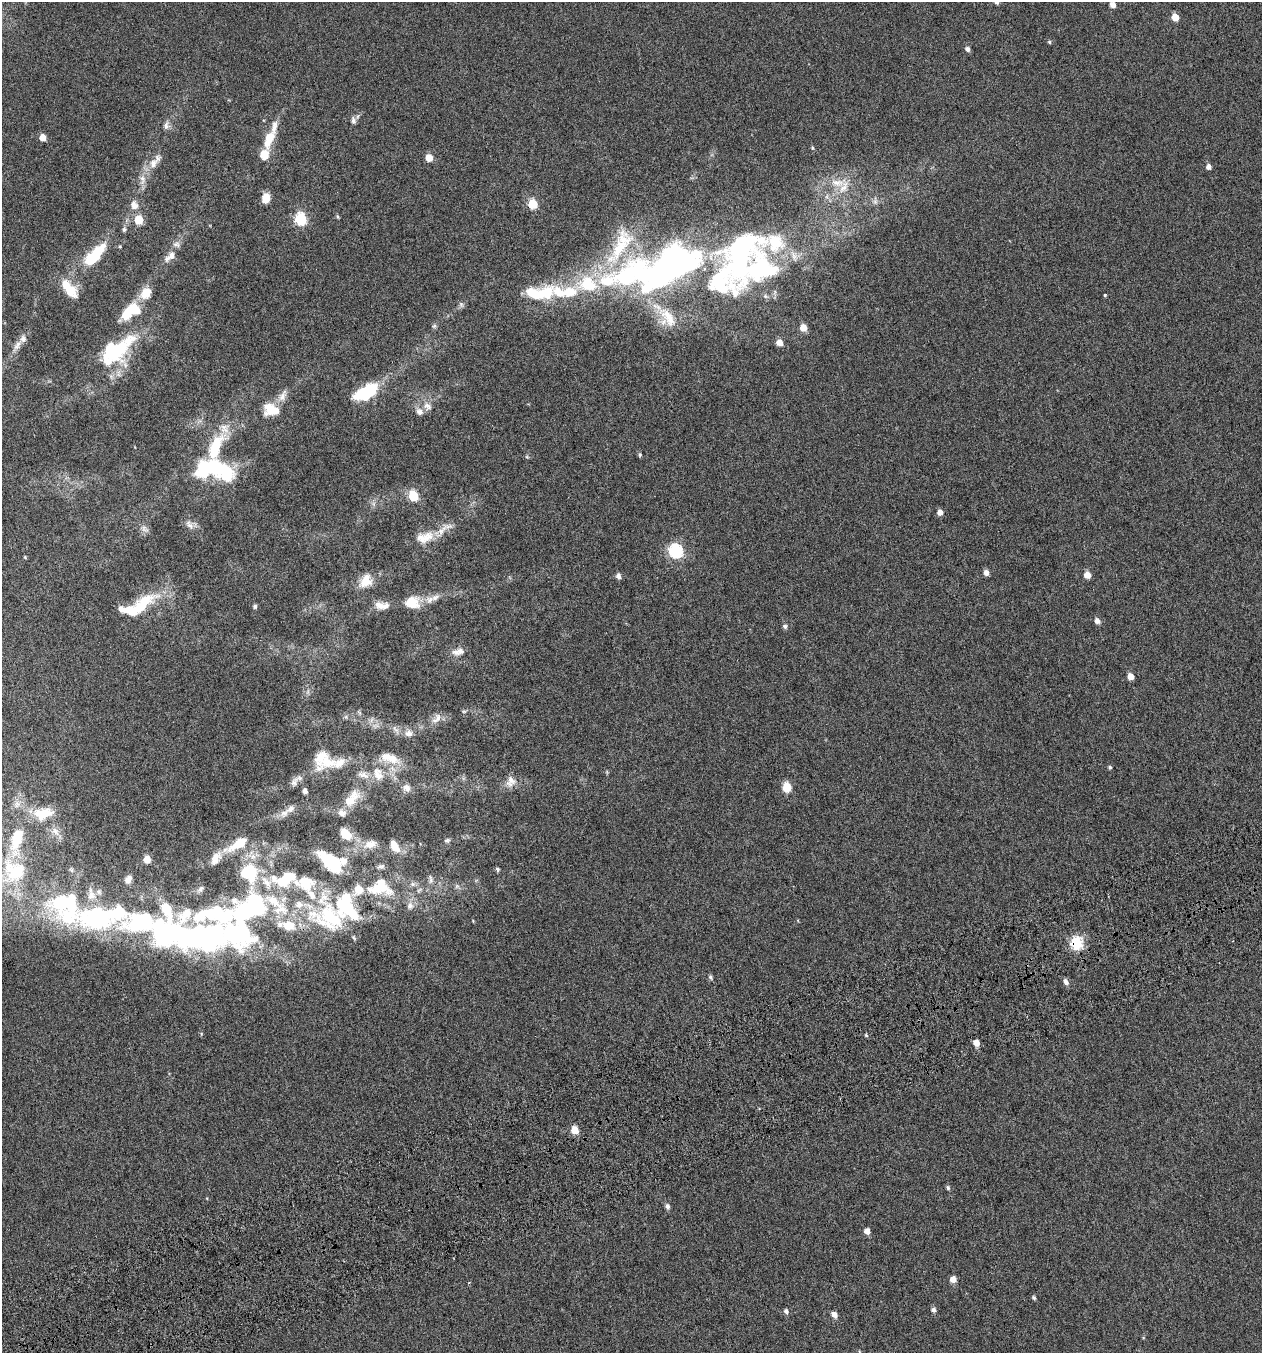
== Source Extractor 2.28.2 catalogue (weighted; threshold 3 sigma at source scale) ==
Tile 7 of 4 x 4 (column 3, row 2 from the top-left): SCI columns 2611-3870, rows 2753-4103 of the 5271 x 5511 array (HDU 1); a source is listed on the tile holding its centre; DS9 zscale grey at full resolution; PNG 1264 x 1355 px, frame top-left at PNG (2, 2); no overlay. Shown black and unused: <1% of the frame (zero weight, under 4 of 7 exposures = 3% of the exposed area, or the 3 px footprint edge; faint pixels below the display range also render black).
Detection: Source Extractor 2.28.2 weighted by HDU 2 'WHT'; one run over the whole footprint, this tile lists its part. Background -1.89e-04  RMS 0.0033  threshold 0.0137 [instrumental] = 3 sigma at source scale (4.09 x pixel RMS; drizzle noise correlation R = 1.36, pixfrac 0.8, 0.0396/0.0396 arcsec/px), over >= 5 px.
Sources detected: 171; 1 too faint to see at this stretch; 11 inside a brighter object's white glare — not listed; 41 inside a brighter listed object's ellipse — not listed separately; the other 118 listed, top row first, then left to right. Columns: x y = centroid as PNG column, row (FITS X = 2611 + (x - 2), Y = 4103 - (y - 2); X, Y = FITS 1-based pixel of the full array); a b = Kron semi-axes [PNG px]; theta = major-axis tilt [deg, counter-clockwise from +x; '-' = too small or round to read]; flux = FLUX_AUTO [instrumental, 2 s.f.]
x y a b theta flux
996 2 5 5 - 0.9
1113 4 5 5 - 2.2
1175 17 5 5 - 5.2
1049 42 5 4 - 0.42
967 49 6 5 - 1
353 120 11 7 -83 1.1
166 126 11 6 82 1.2
43 137 5 5 - 3.9
268 139 24 11 68 6.2
812 148 5 4 - 0.42
429 158 5 5 - 5.1
153 163 17 10 55 3.4
1208 167 5 5 - 1.4
142 179 15 8 -86 2.3
837 183 25 11 3 5.7
266 198 9 7 80 4.1
875 201 8 6 -90 0.94
532 204 5 5 - 16
134 205 13 10 -66 2.3
337 217 5 4 - 0.42
300 219 6 6 - 33
139 220 5 5 - 12
124 229 7 6 - 0.7
620 246 66 22 61 23
94 255 34 13 47 13
741 255 79 38 76 55
170 257 19 9 40 2.6
678 263 59 40 2 84
69 289 25 11 -50 6.8
569 292 23 15 15 8.6
534 294 24 12 -21 8
1105 295 3 3 - 0.47
128 312 28 11 52 7.7
668 317 37 15 -54 8.7
434 326 6 6 - 0.58
803 328 5 5 - 4.1
779 342 5 4 - 3
17 345 16 7 56 2
116 351 45 23 38 28
369 390 23 13 52 13
283 396 19 9 62 2.5
427 406 14 10 -34 2.3
271 410 21 15 -11 6.6
215 448 47 16 68 17
640 455 5 5 - 0.51
216 467 24 19 -3 18
413 496 6 5 - 16
940 512 5 5 - 2.1
189 525 15 7 -49 1.8
145 529 12 7 -45 1.4
425 537 28 13 16 6
675 551 6 6 - 53
986 572 5 5 - 1.7
1087 575 5 5 - 3.3
618 576 6 5 - 1.3
366 581 19 14 50 4.9
412 602 19 15 0 5.7
143 603 42 16 39 12
255 606 5 5 - 0.69
380 606 15 9 -23 2.5
1097 621 6 5 - 1.6
785 626 6 6 - 0.74
458 652 18 8 9 2.3
1130 676 5 4 - 3.1
359 712 9 3 -45 0.47
346 717 6 4 -72 0.48
436 718 18 9 52 2.3
395 729 15 5 -56 1.3
409 733 12 11 - 2.2
390 758 30 12 -19 6
327 762 21 20 - 6.3
1110 767 5 4 - 0.46
378 774 21 14 -69 5.2
294 782 15 8 57 1.5
510 782 16 12 67 2.8
787 787 5 5 - 12
407 788 11 9 -57 1.9
305 791 4 4 - 1.3
352 798 31 15 48 6.6
291 809 14 9 36 2
43 813 22 11 10 5
346 834 17 11 -47 4.8
17 838 29 13 73 7.3
447 840 8 6 13 0.74
238 844 32 12 33 6.7
370 844 18 11 13 3.4
394 846 15 8 -59 3.4
147 859 5 5 - 4.7
331 862 26 13 -40 18
381 866 9 6 9 0.86
498 869 6 5 - 0.59
250 873 24 21 -63 16
287 877 16 13 47 6
128 879 11 8 58 1.8
431 879 14 6 -84 1.3
413 884 8 6 -21 1
457 886 7 6 - 0.83
200 889 11 7 52 1.1
410 906 10 9 - 1.8
66 907 67 48 -42 49
328 918 70 54 17 44
142 922 63 28 1 40
207 935 60 31 11 72
1076 943 6 6 - 36
710 977 6 5 - 0.64
1066 982 7 5 -68 1.3
201 1034 5 3 - 0.31
866 1035 4 4 - 0.4
976 1043 5 4 - 3.3
575 1130 5 5 - 6.8
948 1188 6 4 -75 0.53
667 1206 7 5 -76 0.98
867 1231 5 5 - 2.2
953 1280 5 5 - 3
1034 1298 5 4 - 0.52
933 1310 6 5 - 1
786 1311 6 5 - 0.95
834 1315 6 5 - 2.1
Overlapping masked pixels (flux is a lower limit): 1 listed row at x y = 1076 943
Isophote crosses this tile's border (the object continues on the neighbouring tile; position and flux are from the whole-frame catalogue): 1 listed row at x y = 996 2